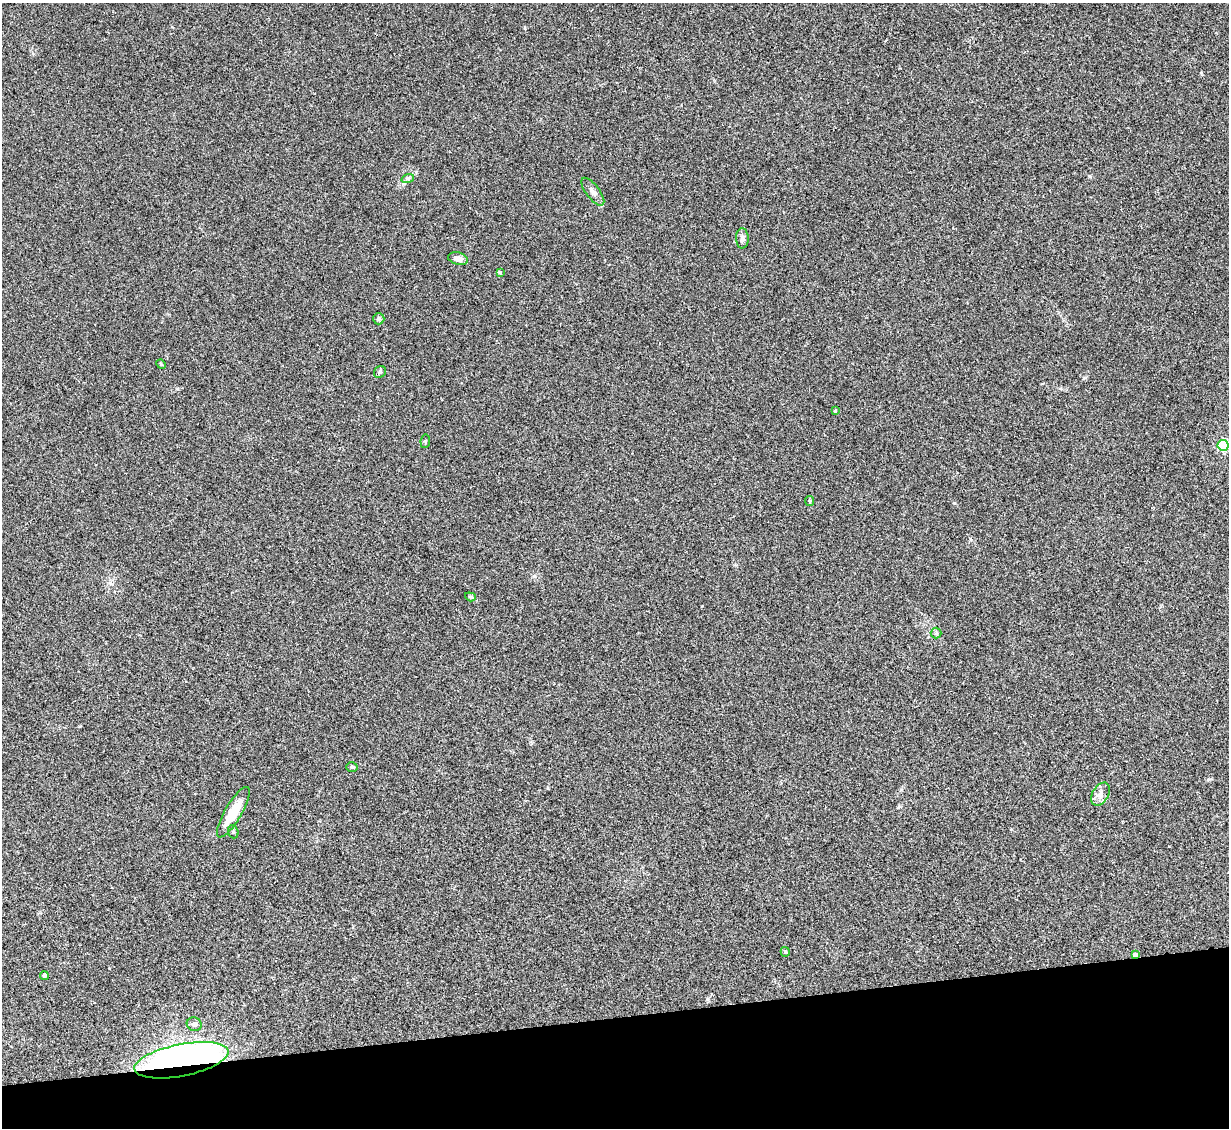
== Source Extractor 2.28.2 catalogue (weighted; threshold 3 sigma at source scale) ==
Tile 14 of 4 x 4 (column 2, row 4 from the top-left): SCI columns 1228-2454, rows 251-1376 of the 4909 x 4890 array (HDU 1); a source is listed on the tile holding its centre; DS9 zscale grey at full resolution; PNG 1231 x 1130 px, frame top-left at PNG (2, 3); each listed source drawn as its Kron ellipse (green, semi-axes under 4 px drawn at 4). Shown black and unused: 10% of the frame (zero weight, under 2 of 3 exposures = <1% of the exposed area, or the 3 px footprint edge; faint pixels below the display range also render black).
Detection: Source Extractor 2.28.2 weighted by HDU 2 'WHT'; one run over the whole footprint, this tile lists its part. Background 0.0906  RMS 0.0097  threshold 0.0434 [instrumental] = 3 sigma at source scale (4.5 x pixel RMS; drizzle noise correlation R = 1.50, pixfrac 1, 0.05/0.05 arcsec/px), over >= 5 px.
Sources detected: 23; all 23 listed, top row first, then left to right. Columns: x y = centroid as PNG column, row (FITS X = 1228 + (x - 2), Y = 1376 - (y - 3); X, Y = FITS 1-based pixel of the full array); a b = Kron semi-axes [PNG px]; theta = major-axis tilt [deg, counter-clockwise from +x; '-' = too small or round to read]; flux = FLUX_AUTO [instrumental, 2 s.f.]
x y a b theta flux
408 178 6 4 18 1.6
593 192 16 7 -53 5.5
742 238 10 6 -88 4
458 259 10 6 -15 5
500 272 4 4 - 1.8
379 319 6 5 - 1.8
161 364 5 4 - 1.1
380 372 6 5 - 1.8
835 411 4 3 - 1.1
425 441 7 5 83 1.4
1223 445 5 5 - 85
810 501 5 4 - 1.1
470 597 6 4 -19 1.2
936 633 5 5 - 1.6
352 767 6 5 - 1.5
1100 794 13 8 59 5.9
233 812 29 8 60 26
233 832 7 5 -70 1.6
785 952 5 4 - 1.2
1135 955 4 3 - 6.2
44 975 4 4 - 2.5
194 1024 7 6 - 4.2
181 1060 48 16 11 550
Overlapping masked pixels (flux is a lower limit): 2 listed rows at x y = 1135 955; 181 1060
Isophote crosses this tile's border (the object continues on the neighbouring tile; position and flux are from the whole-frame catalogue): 1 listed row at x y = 1223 445
Unlisted compact peaks at least as high as the median listed source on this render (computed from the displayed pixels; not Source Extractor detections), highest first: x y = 954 503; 702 606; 1201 73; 707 999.